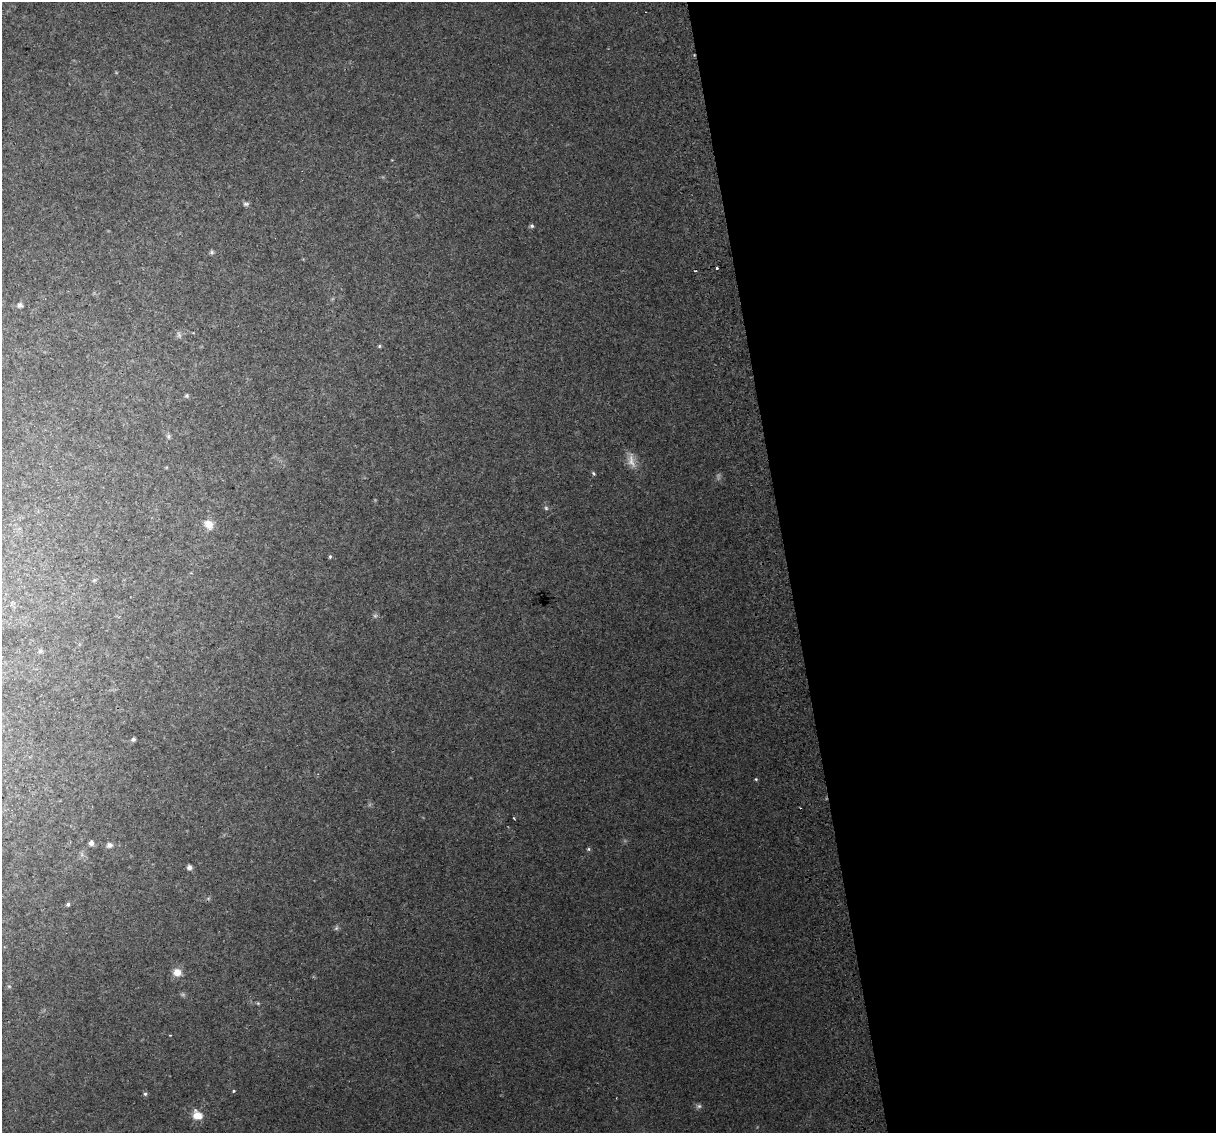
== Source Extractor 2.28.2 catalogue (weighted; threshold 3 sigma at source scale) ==
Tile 8 of 4 x 4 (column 4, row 2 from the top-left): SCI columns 3684-4897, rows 2344-3474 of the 4939 x 4638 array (HDU 1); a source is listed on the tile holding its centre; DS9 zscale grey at full resolution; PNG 1218 x 1135 px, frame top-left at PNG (2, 2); no overlay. Shown black and unused: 35% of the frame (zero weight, under 2 of 3 exposures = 2% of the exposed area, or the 3 px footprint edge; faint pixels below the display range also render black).
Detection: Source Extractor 2.28.2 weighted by HDU 2 'WHT'; one run over the whole footprint, this tile lists its part. Background 0.0216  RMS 0.0096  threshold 0.0433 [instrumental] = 3 sigma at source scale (4.5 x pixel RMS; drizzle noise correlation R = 1.50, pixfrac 1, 0.0396/0.0396 arcsec/px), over >= 5 px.
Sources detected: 36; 4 too faint to see at this stretch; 2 cosmic-ray / hot-pixel residue — not listed; the other 30 listed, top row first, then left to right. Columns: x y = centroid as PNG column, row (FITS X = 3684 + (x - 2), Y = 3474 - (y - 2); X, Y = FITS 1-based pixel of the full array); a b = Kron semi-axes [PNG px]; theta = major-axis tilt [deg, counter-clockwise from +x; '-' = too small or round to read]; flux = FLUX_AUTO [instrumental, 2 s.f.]
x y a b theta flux
246 204 8 6 2 2.4
532 226 5 5 - 2
212 252 7 5 -1 1.8
717 268 3 3 - 8.3
20 305 5 4 - 4.6
179 335 9 6 -71 2.6
379 346 5 4 - 1.3
187 396 6 5 - 1.6
168 436 7 5 -90 1.8
593 473 5 4 - 1.5
546 508 6 5 - 1.8
209 524 12 10 -51 9.8
330 557 5 4 - 1.3
40 651 5 5 - 1.8
133 739 4 4 - 2.5
756 779 4 4 - 1.1
514 818 3 2 - 1.1
91 843 5 5 - 4.4
109 845 8 7 - 3.3
588 849 5 4 - 1.4
189 867 5 5 - 4.6
68 904 5 4 - 2.2
336 928 7 5 46 2
177 972 11 10 - 9.3
9 986 6 3 -19 0.98
258 1003 5 5 - 1.2
234 1091 4 4 - 1.1
145 1094 6 5 - 1.8
699 1106 7 6 - 2.4
197 1115 12 10 -37 14